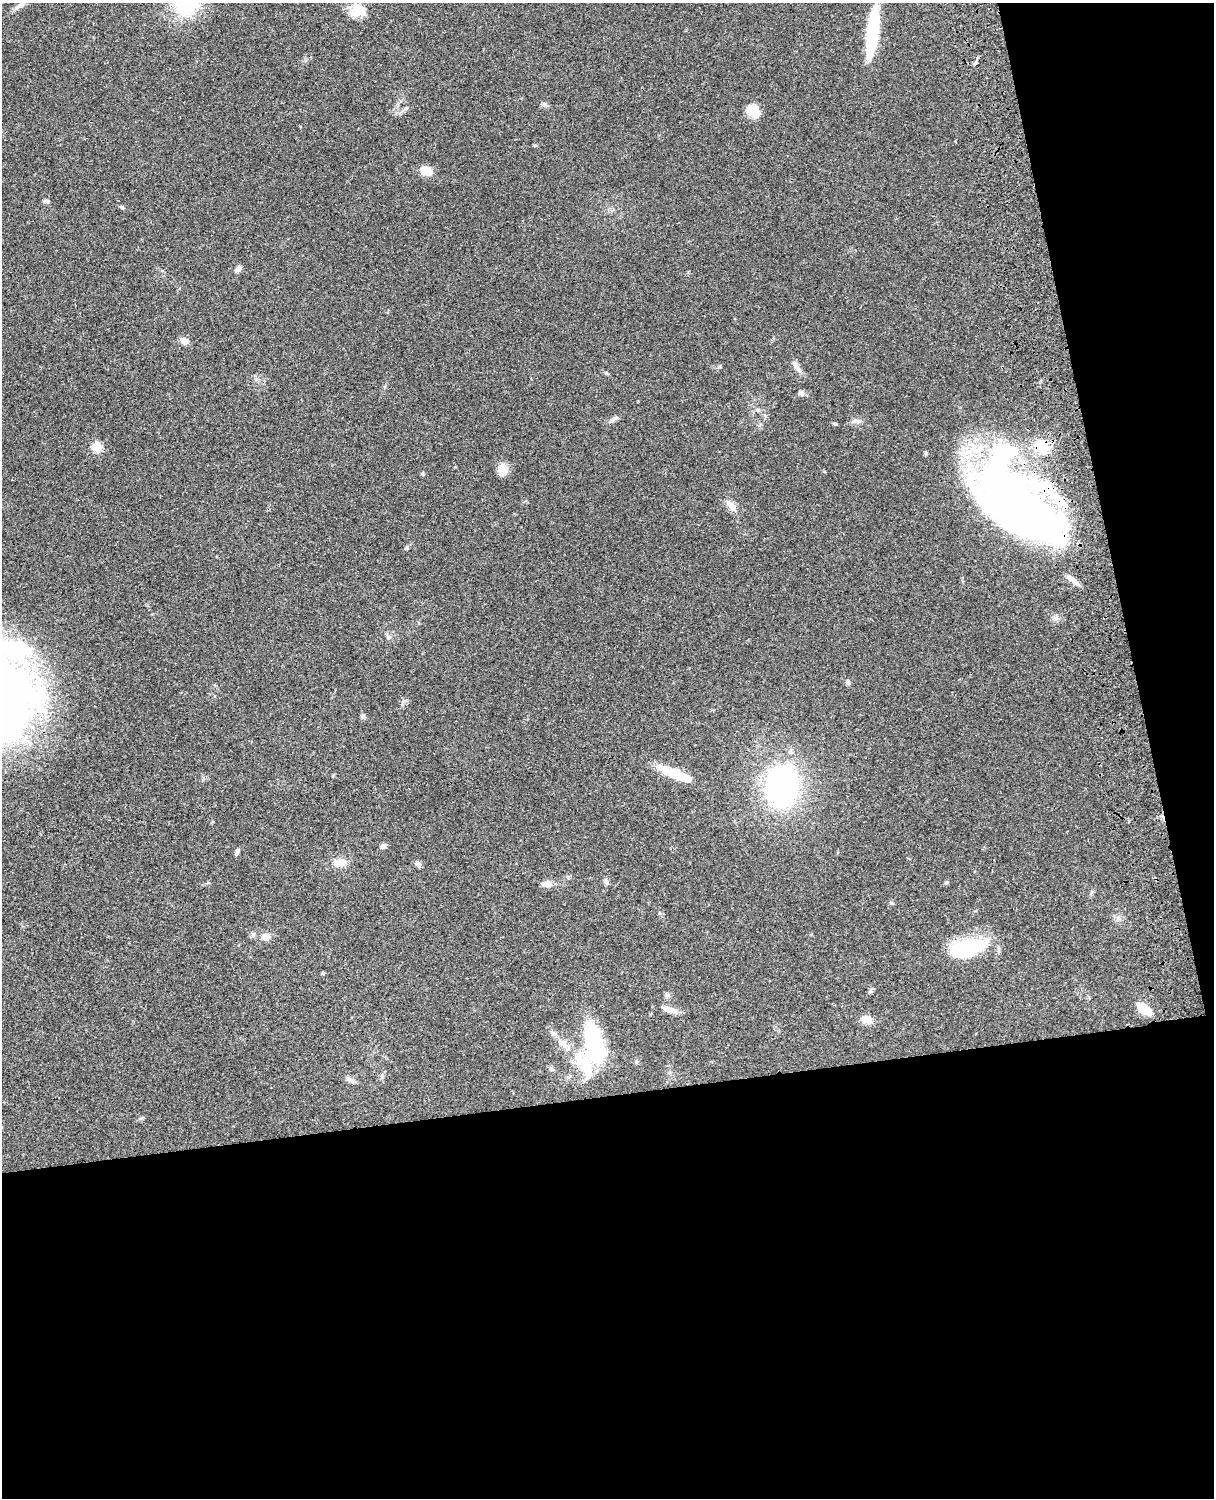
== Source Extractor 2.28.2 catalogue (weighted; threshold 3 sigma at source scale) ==
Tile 12 of 4 x 3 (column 4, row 3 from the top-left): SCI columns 3758-4969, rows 277-1772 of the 5088 x 4927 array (HDU 1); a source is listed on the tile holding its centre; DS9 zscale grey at full resolution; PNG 1216 x 1500 px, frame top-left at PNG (2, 3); no overlay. Shown black and unused: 33% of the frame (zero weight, under 3 of 4 exposures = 6% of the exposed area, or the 3 px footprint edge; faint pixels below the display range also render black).
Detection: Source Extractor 2.28.2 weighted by HDU 2 'WHT'; one run over the whole footprint, this tile lists its part. Background 0.0752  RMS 0.0059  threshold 0.0265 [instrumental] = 3 sigma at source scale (4.5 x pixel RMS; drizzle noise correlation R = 1.50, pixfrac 1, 0.05/0.05 arcsec/px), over >= 5 px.
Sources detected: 52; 1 inside a brighter object's white glare — not listed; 2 inside a brighter listed object's ellipse — not listed separately; the other 49 listed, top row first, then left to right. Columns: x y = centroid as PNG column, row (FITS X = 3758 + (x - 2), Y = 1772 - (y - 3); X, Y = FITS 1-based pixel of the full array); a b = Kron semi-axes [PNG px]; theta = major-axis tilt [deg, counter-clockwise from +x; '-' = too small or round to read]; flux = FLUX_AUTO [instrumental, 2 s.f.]
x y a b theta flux
21 5 15 6 40 2.8
358 10 19 17 3 10
873 32 48 10 83 46
545 105 8 6 -28 1.7
406 108 7 4 18 0.97
753 111 17 11 -47 8.7
426 170 14 9 -20 6.9
46 201 8 4 -6 1.3
122 208 6 4 -3 0.77
238 269 8 5 54 2.5
184 341 8 7 - 4.2
796 366 20 6 -57 3.2
606 373 6 4 -44 0.71
801 393 8 7 - 1.8
758 410 5 5 - 0.99
616 418 8 5 44 1.3
835 424 6 4 -2 0.69
1041 446 15 13 -10 18
97 447 5 5 - 30
502 470 13 11 -58 6.3
422 473 5 4 - 0.75
731 506 13 8 -51 4.8
1020 508 110 46 -38 380
406 548 5 4 - 0.88
388 637 7 6 - 1.4
848 682 8 5 -63 1.3
363 716 7 6 - 1.3
675 774 41 9 -22 20
782 786 55 39 82 100
383 846 7 5 34 2
237 852 8 5 82 1.3
340 862 17 11 15 6.1
418 864 7 5 -57 2.1
606 882 9 5 -70 1.4
947 882 7 4 31 0.79
547 884 13 7 -5 4.1
253 935 6 6 - 1.4
266 937 9 7 20 5.1
967 949 38 17 14 46
323 973 4 4 - 0.79
1144 1008 18 8 -37 11
670 1010 24 6 -15 4.8
866 1019 11 8 -18 7
594 1041 41 16 -72 54
563 1043 12 10 -36 4.3
586 1065 37 17 -67 26
551 1068 7 5 -60 1.1
350 1080 13 6 -35 2.4
141 1118 6 4 19 0.85
Overlapping masked pixels (flux is a lower limit): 2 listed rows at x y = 1041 446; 1020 508
Unlisted compact peaks at least as high as the median listed source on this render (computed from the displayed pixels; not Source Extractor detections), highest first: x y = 891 903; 719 367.